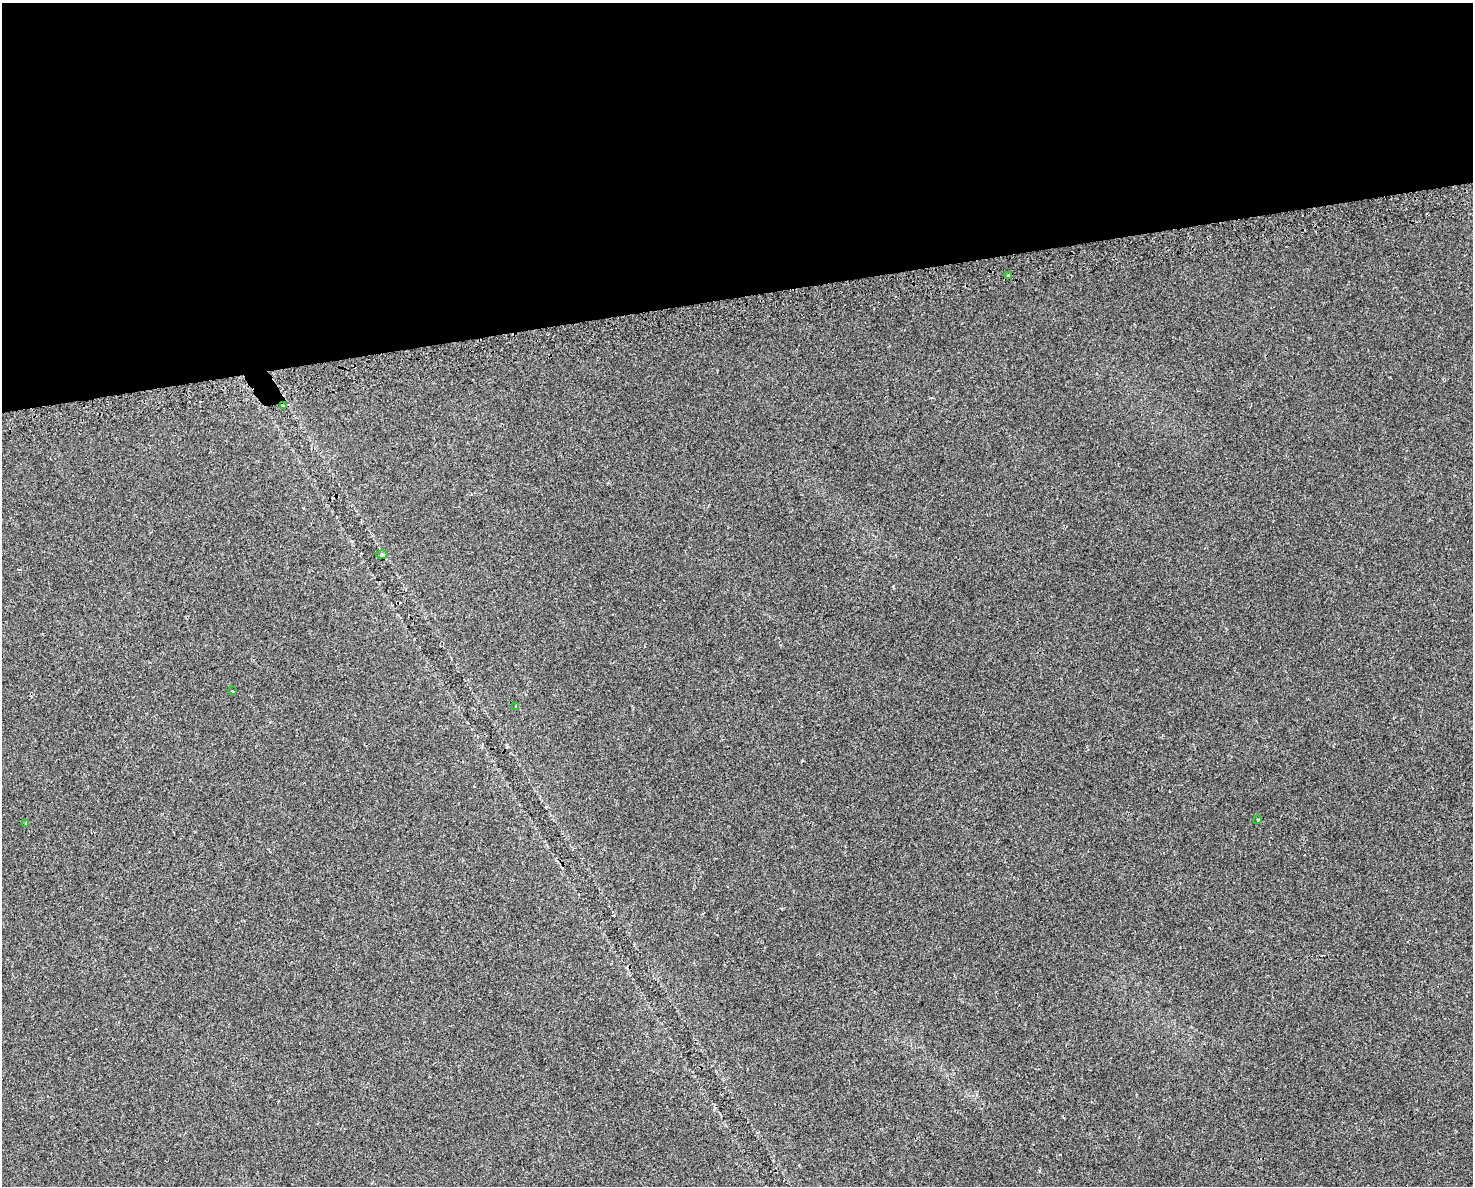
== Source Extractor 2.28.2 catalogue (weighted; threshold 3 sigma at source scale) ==
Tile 2 of 3 x 4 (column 2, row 1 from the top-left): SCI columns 1565-3035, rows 3589-4772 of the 4556 x 4811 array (HDU 1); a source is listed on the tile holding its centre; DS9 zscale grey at full resolution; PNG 1475 x 1188 px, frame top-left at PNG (2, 3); each listed source drawn as its Kron ellipse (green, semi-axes under 4 px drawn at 4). Shown black and unused: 25% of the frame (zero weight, under 2 of 3 exposures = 3% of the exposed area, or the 3 px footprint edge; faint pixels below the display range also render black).
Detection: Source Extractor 2.28.2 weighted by HDU 2 'WHT'; one run over the whole footprint, this tile lists its part. Background 0.0393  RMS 0.0057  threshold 0.0257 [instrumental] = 3 sigma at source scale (4.5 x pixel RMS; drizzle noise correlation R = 1.50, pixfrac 1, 0.0396/0.0396 arcsec/px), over >= 5 px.
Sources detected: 8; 1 cosmic-ray / hot-pixel residue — neither listed nor drawn; the other 7 listed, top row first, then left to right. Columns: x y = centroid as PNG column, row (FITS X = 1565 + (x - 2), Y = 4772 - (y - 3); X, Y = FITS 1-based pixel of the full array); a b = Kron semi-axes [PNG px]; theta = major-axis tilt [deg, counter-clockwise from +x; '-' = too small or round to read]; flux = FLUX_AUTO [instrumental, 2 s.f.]
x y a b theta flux
1009 275 3 3 - 1.1
283 406 3 3 - 0.87
382 555 5 3 - 0.7
233 691 3 3 - 2.9
515 706 4 3 - 0.63
1258 820 4 3 - 0.74
26 823 4 3 - 0.67
Overlapping masked pixels (flux is a lower limit): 1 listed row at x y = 283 406